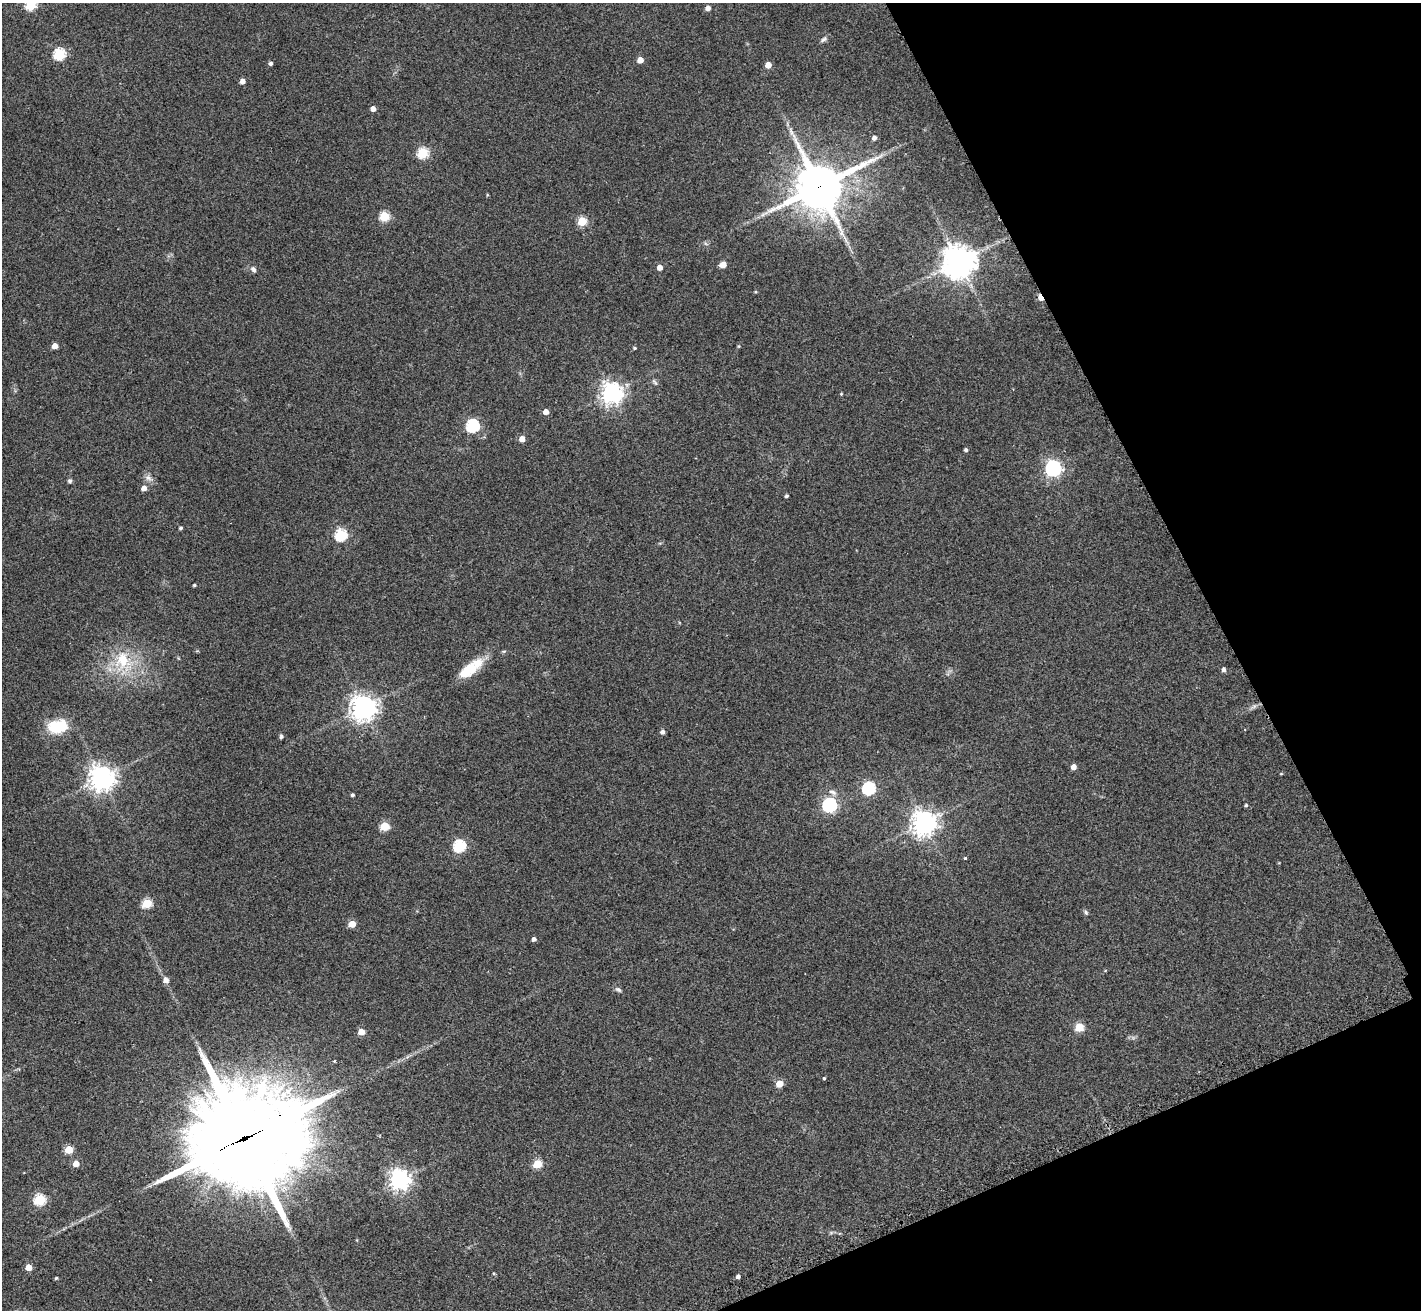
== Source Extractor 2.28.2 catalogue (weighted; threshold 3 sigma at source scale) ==
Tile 12 of 4 x 4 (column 4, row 3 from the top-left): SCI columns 4275-5693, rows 1617-2924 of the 5709 x 5715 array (HDU 1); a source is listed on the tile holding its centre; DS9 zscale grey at full resolution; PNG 1423 x 1312 px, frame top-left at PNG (2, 3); no overlay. Shown black and unused: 20% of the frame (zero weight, under 2 of 3 exposures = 2% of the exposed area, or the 3 px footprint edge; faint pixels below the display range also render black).
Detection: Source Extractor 2.28.2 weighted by HDU 2 'WHT'; one run over the whole footprint, this tile lists its part. Background 0.0398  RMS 0.0066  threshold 0.0298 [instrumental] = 3 sigma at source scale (4.5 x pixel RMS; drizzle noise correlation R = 1.50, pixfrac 1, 0.05/0.05 arcsec/px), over >= 5 px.
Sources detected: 81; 1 inside a brighter object's white glare — not listed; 1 inside a brighter listed object's ellipse — not listed separately; the other 79 listed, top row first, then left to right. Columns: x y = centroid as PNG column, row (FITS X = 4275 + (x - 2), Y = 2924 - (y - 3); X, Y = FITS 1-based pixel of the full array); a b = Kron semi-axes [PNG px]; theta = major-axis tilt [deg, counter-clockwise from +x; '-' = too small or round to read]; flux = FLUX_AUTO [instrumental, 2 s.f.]
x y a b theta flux
30 5 5 5 - 47
708 8 4 4 - 3.5
823 39 11 5 33 1.9
59 54 6 5 - 68
640 60 5 4 - 6.7
270 63 4 4 - 1.7
768 65 5 4 - 7.2
242 81 4 4 - 4.3
373 109 4 4 - 4.3
874 138 5 4 - 2.3
423 153 6 5 - 52
819 187 16 15 - 2900
487 195 5 3 - 0.53
384 216 5 5 - 41
582 221 5 5 - 30
959 262 10 10 - 1100
723 264 5 5 - 7.7
660 267 4 4 - 4.9
253 269 10 6 -57 2.2
1040 298 6 4 -55 9.1
55 346 4 4 - 5.8
634 348 5 3 - 0.95
654 382 11 5 -56 1.7
612 393 7 7 - 460
841 394 4 4 - 0.59
546 412 5 4 - 4.9
472 426 6 6 - 100
522 439 5 5 - 5.9
966 450 4 4 - 1.3
1053 468 7 6 - 210
148 478 12 8 -29 3.3
70 481 6 6 - 1.3
144 488 5 4 - 4.7
786 496 3 3 - 1.3
181 528 4 3 - 1.4
341 535 6 5 - 74
194 585 3 3 - 0.88
504 651 6 3 18 0.83
123 661 31 26 82 35
469 669 17 15 34 14
1224 670 5 4 - 2.1
1254 706 9 5 31 2
363 708 9 8 - 600
58 726 23 15 11 24
662 732 5 5 - 2
281 736 6 4 86 1.2
1074 767 5 5 - 4.2
1281 774 5 3 - 0.54
102 778 8 8 - 560
868 788 6 6 - 93
833 792 13 7 -22 3.3
352 795 4 3 - 1.4
829 805 6 6 - 130
1246 805 4 4 - 0.96
924 823 8 8 - 670
384 826 5 5 - 29
459 846 6 6 - 80
965 858 3 3 - 1.1
147 903 5 5 - 36
1086 912 7 5 -63 1.2
352 924 5 4 - 11
534 939 4 4 - 2.4
166 980 6 6 - 3.8
618 989 10 5 -33 1.7
1079 1027 5 5 - 25
361 1032 5 5 - 9.8
824 1078 3 3 - 0.75
779 1084 5 5 - 14
244 1138 40 32 19 13000
69 1150 5 5 - 20
76 1164 5 5 - 7.5
537 1164 5 5 - 28
400 1180 7 7 - 430
39 1200 6 5 - 64
831 1233 7 4 19 0.99
29 1267 5 4 - 10
494 1273 4 4 - 0.7
738 1276 4 4 - 2
56 1278 4 3 - 0.91
Overlapping masked pixels (flux is a lower limit): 3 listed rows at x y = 819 187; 1040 298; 244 1138
Isophote crosses this tile's border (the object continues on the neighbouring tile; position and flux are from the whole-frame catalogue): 1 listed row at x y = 30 5